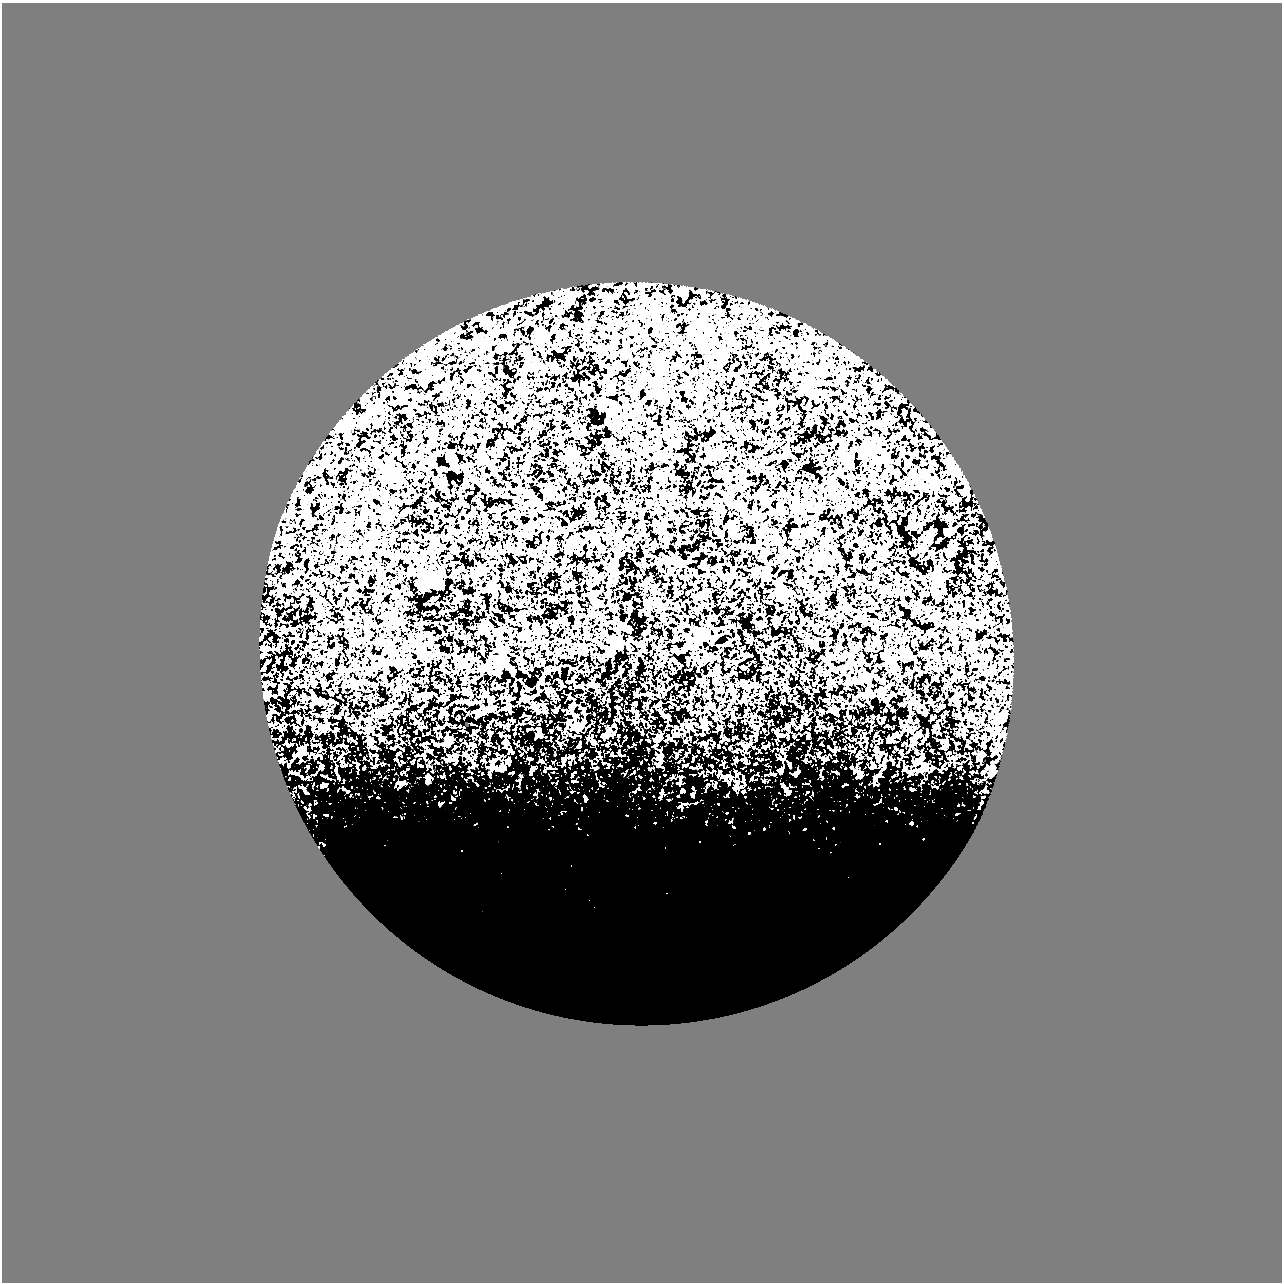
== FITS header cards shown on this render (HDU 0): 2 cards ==
NAXIS1  =                 1280
NAXIS2  =                 1280

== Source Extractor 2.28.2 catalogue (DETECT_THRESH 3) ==
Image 1280 x 1280 px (HDU 0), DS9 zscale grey, 1 PNG px = 1 image px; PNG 1284 x 1284 px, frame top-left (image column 1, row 1280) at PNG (2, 3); no overlay
Background 0.958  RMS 0.053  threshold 0.16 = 3 sigma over >= 5 px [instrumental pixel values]
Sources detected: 223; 2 with non-positive FLUX_AUTO (blend fragments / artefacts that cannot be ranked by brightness) are not listed; the other 221 listed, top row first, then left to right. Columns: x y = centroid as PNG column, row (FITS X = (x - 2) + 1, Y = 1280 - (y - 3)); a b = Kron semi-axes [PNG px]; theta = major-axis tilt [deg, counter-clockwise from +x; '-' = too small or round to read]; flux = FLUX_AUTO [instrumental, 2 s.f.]
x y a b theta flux
751 303 6 4 90 4.9
656 312 7 5 45 9.3
539 316 5 4 - 3.3
680 319 6 4 70 3.7
596 323 5 3 - 4
692 325 5 4 - 4.5
489 326 7 5 68 7
584 333 5 3 - 3.4
616 339 9 6 72 9
598 351 7 6 - 9.4
662 361 11 4 70 7.3
657 365 9 8 - 13
525 374 7 3 85 4.1
592 378 3 2 - 2.4
608 383 7 4 -59 6.2
813 383 6 4 90 6
875 383 7 6 - 7.8
775 402 7 4 89 6.5
395 403 5 5 - 5.9
611 403 10 6 -31 12
632 405 3 3 - 4.3
557 408 5 3 - 3.2
611 409 10 8 70 17
791 413 5 4 - 3.6
893 413 3 3 - 5
795 418 6 4 -71 5.1
892 418 9 6 -58 10
722 419 7 5 -16 8.8
536 420 4 3 - 5.2
676 425 4 3 - 6.8
745 425 5 5 - 4.5
921 425 12 5 24 8.8
552 432 3 3 - 5.8
506 433 7 3 -90 4
632 437 3 3 - 2
482 442 5 4 - 5.8
905 442 3 2 - 2.2
926 442 6 4 -75 11
432 445 8 7 - 9.9
519 452 4 3 - 4.7
451 457 12 6 -69 13
390 459 5 4 - 4.5
707 460 7 4 59 5.6
768 460 10 3 39 9.3
864 460 4 3 - 2.4
764 461 5 4 - 4.7
851 461 7 6 - 11
949 461 11 8 50 19
469 465 5 5 - 4.4
852 465 4 3 - 5
524 466 6 4 -84 5.3
948 471 11 6 56 13
573 473 9 4 -45 6.1
959 474 8 6 10 9.8
964 478 8 5 -89 11
386 482 3 3 - 3.1
944 482 8 8 - 14
888 485 5 3 - 3.3
890 487 3 2 - 2.2
552 488 8 4 7 7.4
494 496 4 3 - 3.9
536 499 8 4 -63 6.6
609 499 5 3 - 3.4
436 504 5 4 - 4.3
613 506 6 5 - 6.8
820 506 4 3 - 5.4
886 507 6 4 17 5.4
901 507 4 3 - 3.7
692 508 2 2 - 2
894 508 3 3 - 3.7
404 510 3 2 - 3.1
800 512 7 4 -18 7.8
901 513 3 3 - 7.1
510 514 4 4 - 4.3
468 515 9 4 5 6.4
950 516 7 5 0 5.9
971 521 7 2 45 3.6
656 522 8 4 -56 5.6
912 522 14 6 48 12
782 525 3 2 - 2.5
911 527 5 3 - 5.4
813 530 5 3 - 3.2
543 536 4 3 - 5.7
931 536 7 6 - 11
958 536 3 2 - 4.4
987 538 10 4 6 7.5
398 544 2 2 - 1.7
861 545 4 4 - 4.3
977 545 10 4 30 7.2
603 547 3 2 - 2.5
874 547 12 3 0 7.6
885 548 6 4 -18 4.6
980 548 7 3 27 4.4
430 549 8 7 - 11
695 553 6 3 16 6.5
986 555 5 3 - 4.6
391 556 9 5 -14 7.8
669 561 10 3 -21 8.2
691 561 3 2 - 3.2
502 562 2 2 - 2.6
681 564 7 6 - 8
817 564 12 9 -85 17
971 565 6 4 -16 5.5
779 566 4 3 - 3.2
991 566 7 7 - 61
984 567 3 2 - 2.5
516 568 3 2 - 3.3
705 568 9 5 -36 7.6
948 568 4 4 - 3.3
829 571 6 4 26 25
976 572 12 5 -54 11
728 577 8 6 56 20
474 578 6 4 -72 4.7
987 580 10 7 70 14
426 583 25 9 -4 23
690 584 2 2 - 2.1
489 586 11 9 10 18
525 586 7 3 -89 4.3
964 588 6 4 -1 4.4
1001 588 12 4 -42 9.4
290 589 5 4 - 5.5
675 592 3 2 - 2
977 594 7 6 - 9.1
993 595 3 3 - 6.8
782 598 20 7 -43 22
996 599 9 4 35 7.1
599 601 9 5 19 7
658 603 9 7 -9 9.7
991 603 4 3 - 3.5
776 605 3 2 - 2.1
995 612 5 3 - 3.1
274 614 4 4 - 4.3
581 614 3 3 - 3
639 614 3 2 - 2.5
711 620 12 4 27 6.4
725 620 3 3 - 4.7
812 622 4 3 - 4.5
866 623 4 3 - 4.3
877 623 6 6 - 6.7
624 624 6 4 69 5.1
535 626 6 6 - 7.4
762 626 7 5 16 6.4
801 626 6 3 54 5.5
972 626 10 5 -53 11
404 627 9 4 -72 5.9
889 628 5 4 - 8.5
529 634 5 3 - 3.6
697 640 13 4 59 14
711 642 8 4 55 5.9
816 643 6 5 - 6
616 645 20 8 29 26
423 647 11 7 52 18
585 648 6 4 -70 5.3
838 648 4 3 - 7.2
266 649 10 6 -28 11
277 649 4 4 - 3
313 652 9 4 -1 5.4
906 653 13 6 5 16
318 658 6 4 -29 5.7
455 658 8 5 -89 6.3
412 660 6 3 -1 4.1
288 661 4 3 - 14
1010 662 8 5 57 9.2
1001 663 4 4 - 5.4
508 665 6 4 -19 4.8
972 666 6 3 70 3.6
415 671 3 2 - 2.9
455 672 4 3 - 7.2
596 686 6 3 37 3.8
281 687 8 5 89 13
956 691 10 5 -89 9.9
691 692 3 3 - 3.9
266 695 6 6 - 25
423 695 5 5 - 4.3
388 707 6 5 - 7.8
964 710 3 3 - 3.8
273 711 6 2 -18 4.9
269 716 5 5 - 4.6
969 716 10 5 -48 10
299 717 7 3 -23 3.8
321 726 5 5 - 9.3
576 728 8 7 - 12
717 728 3 2 - 2.2
303 729 2 2 - 2.3
297 731 3 3 - 4.2
539 731 7 3 86 7.3
302 733 3 2 - 4.6
657 739 7 6 - 7.4
914 739 11 6 44 14
888 740 6 4 -88 4.4
703 742 3 3 - 3.3
742 743 4 4 - 3.6
344 746 3 3 - 5.6
764 747 4 3 - 3.2
300 749 7 4 -7 5.1
781 749 4 3 - 5.7
304 750 6 3 -68 5.8
880 755 10 3 50 5.8
982 755 6 4 -73 5.1
316 757 3 2 - 3.2
572 758 6 3 -70 3.8
918 760 8 5 26 9.7
563 761 13 3 86 6.6
873 766 8 4 18 5.9
582 767 2 2 - 2.7
906 768 5 4 - 4.7
532 769 7 3 56 6.2
727 776 14 7 31 16
846 784 3 2 - 2.4
736 785 14 7 87 24
807 792 3 2 - 7.2
585 798 8 3 -71 6
453 799 6 5 - 5.7
309 804 2 2 - 2.3
718 804 3 2 - 3.5
911 823 3 2 - 2.9
833 828 6 4 -89 3.8
764 829 4 4 - 3.1
749 833 3 3 - 5.1
318 847 2 2 - 2.1
572 932 5 4 - 4.6
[2 non-positive-flux detections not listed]